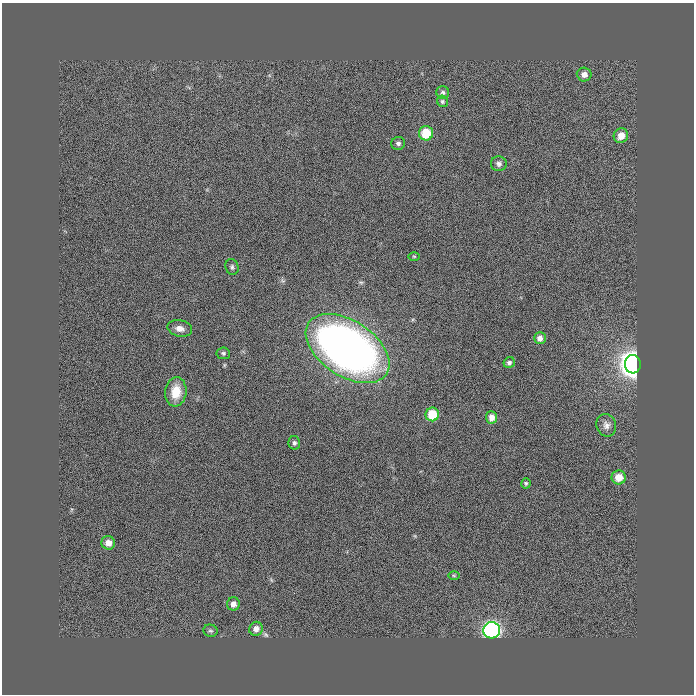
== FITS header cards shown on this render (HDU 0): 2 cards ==
NAXIS1  =                  692
NAXIS2  =                  692

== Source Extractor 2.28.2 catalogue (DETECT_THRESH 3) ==
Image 692 x 692 px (HDU 0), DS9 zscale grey, 1 PNG px = 1 image px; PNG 696 x 696 px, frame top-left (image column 1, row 692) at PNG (2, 3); each listed source drawn as its Kron ellipse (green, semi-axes under 4 px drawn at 4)
Background 0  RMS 0.04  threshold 0.121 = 3 sigma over >= 5 px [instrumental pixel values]
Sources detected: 28; all 28 listed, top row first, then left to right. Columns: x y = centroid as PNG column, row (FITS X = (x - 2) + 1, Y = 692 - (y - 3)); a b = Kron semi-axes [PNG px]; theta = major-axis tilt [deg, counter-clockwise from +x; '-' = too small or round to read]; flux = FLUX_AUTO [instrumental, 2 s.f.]
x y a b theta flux
584 74 7 7 - 16
443 92 6 6 - 6.1
442 101 6 5 - 4.8
426 133 7 7 - 84
621 136 7 7 - 26
398 143 7 6 - 8.1
499 164 8 7 - 9
414 256 5 3 - 2.7
232 267 8 6 -73 7.3
180 328 12 8 -12 20
540 338 6 6 - 13
348 348 46 27 -33 1800
223 353 7 6 - 5.9
509 363 6 5 - 6.4
633 364 9 8 - 2800
176 392 14 10 83 54
432 414 7 6 - 78
492 417 6 5 - 17
606 425 11 9 -69 15
294 443 7 6 - 7.2
619 477 7 7 - 36
526 483 5 4 - 4.2
108 543 7 6 - 22
454 575 6 4 -1 3.4
233 604 6 6 - 14
256 629 7 6 - 15
492 630 8 8 - 980
210 631 7 6 - 5.6